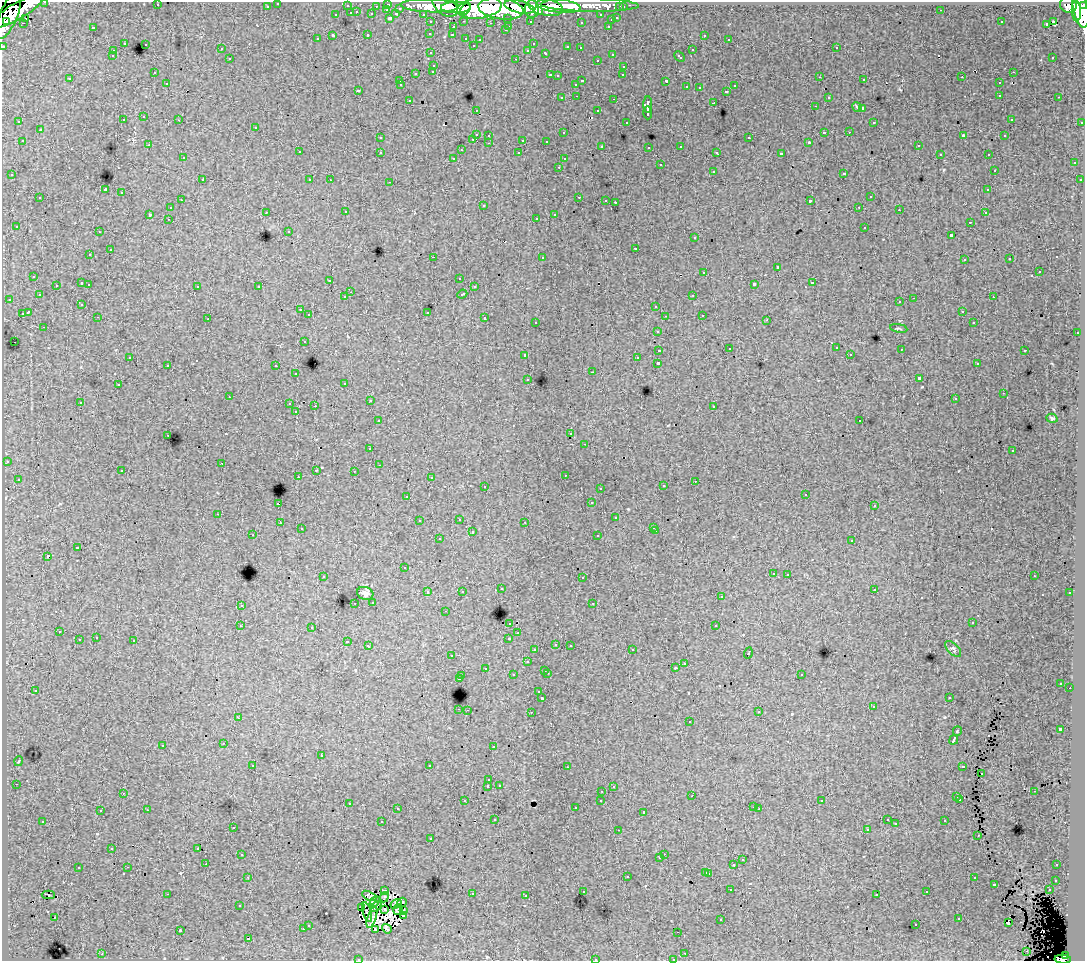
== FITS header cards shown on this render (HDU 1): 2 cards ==
NAXIS1  =                 1083
NAXIS2  =                  959

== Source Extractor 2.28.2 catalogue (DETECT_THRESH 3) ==
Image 1083 x 959 px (HDU 1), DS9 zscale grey, 1 PNG px = 1 image px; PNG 1087 x 963 px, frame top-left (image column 1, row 959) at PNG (2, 2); each listed source drawn as its Kron ellipse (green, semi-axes under 4 px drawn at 4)
Background 78.1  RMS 0.74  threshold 2.22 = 3 sigma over >= 5 px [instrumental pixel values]
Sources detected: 547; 13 with non-positive FLUX_AUTO (blend fragments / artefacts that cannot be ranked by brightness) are neither listed nor drawn; of the other 534, the 500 brightest by FLUX_AUTO listed and drawn (34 fainter detections omitted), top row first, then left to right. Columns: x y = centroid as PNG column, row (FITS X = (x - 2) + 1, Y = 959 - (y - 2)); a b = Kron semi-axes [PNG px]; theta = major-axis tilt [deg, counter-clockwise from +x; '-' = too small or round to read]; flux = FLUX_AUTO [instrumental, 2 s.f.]
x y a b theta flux
45 2 3 2 - 1900
278 3 3 3 - 1500
388 4 3 3 - 4100
157 5 3 2 - 110
590 5 49 6 -1 120000
1068 5 8 8 - 74000
267 6 3 3 - 1100
347 6 3 3 - 570
376 6 3 2 - 820
430 6 29 6 -2 190000
445 6 14 9 -38 150000
558 6 22 6 -6 150000
1084 6 4 3 - 43000
456 7 15 5 1 200000
519 7 15 6 -13 230000
545 7 18 8 -12 220000
620 7 3 3 - 810
623 7 3 3 - 1800
400 8 3 3 - 690
479 8 22 11 8 400000
466 9 7 3 56 72000
501 9 23 10 -8 520000
532 9 9 7 -86 160000
387 10 3 2 - 290
941 10 3 2 - 57
1081 10 18 7 -79 330000
17 11 29 8 30 260000
538 11 4 3 - 50000
1076 11 10 4 -87 130000
357 12 3 2 - 260
351 13 3 3 - 640
372 14 3 3 - 800
396 14 4 3 - 690
423 14 3 2 - 1400
9 15 25 9 68 300000
336 15 3 3 - 380
601 15 3 3 - 1400
25 18 2 2 - 120
390 18 3 3 - 1400
508 18 3 3 - 820
617 18 3 3 - 330
611 20 3 3 - 230
464 21 3 2 - 200
530 21 3 3 - 1100
6 22 4 3 - 74000
431 22 3 3 - 1600
581 22 3 3 - 110
1001 22 3 2 - 81
1053 22 4 3 - 630
23 23 3 2 - 160
490 23 3 2 - 59
1047 24 4 3 - 590
509 26 3 2 - 270
608 26 3 2 - 280
93 27 3 2 - 430
453 27 3 3 - 380
505 30 3 2 - 190
430 33 3 3 - 210
368 35 3 3 - 350
452 35 3 3 - 230
704 35 3 3 - 230
333 36 3 3 - 1100
466 38 3 3 - 290
317 39 3 3 - 240
729 39 3 3 - 110
480 40 3 3 - 150
124 43 3 2 - 45
145 44 3 3 - 200
533 44 3 2 - 120
473 45 3 3 - 130
3 46 3 3 - 3600
568 47 3 3 - 320
580 48 3 2 - 160
836 48 3 2 - 270
221 49 3 3 - 150
528 50 3 3 - 150
692 50 3 3 - 330
113 51 3 3 - 130
431 53 3 3 - 310
546 53 3 3 - 320
612 54 3 3 - 270
112 56 3 3 - 160
679 57 6 3 -43 330
1053 57 3 2 - 130
230 59 3 3 - 210
516 59 3 2 - 500
597 60 3 2 - 170
434 65 3 3 - 220
624 66 3 3 - 220
433 71 3 3 - 220
1013 72 3 2 - 250
154 73 3 2 - 130
416 73 3 3 - 320
550 75 3 3 - 430
623 75 3 2 - 65
558 76 3 3 - 66
820 77 3 2 - 130
962 77 3 2 - 65
70 79 3 3 - 200
864 80 3 3 - 210
400 81 3 3 - 110
582 81 3 3 - 580
666 81 3 3 - 930
167 83 3 3 - 280
999 83 3 3 - 260
576 84 3 3 - 330
401 85 2 2 - 46
735 86 3 3 - 210
687 87 3 3 - 140
699 88 3 2 - 57
358 90 3 3 - 140
727 91 3 3 - 310
1000 95 3 3 - 280
577 96 3 2 - 260
828 97 3 3 - 200
1059 97 3 2 - 150
562 98 3 3 - 230
614 99 3 2 - 360
409 100 3 3 - 270
714 103 3 3 - 680
648 105 8 3 88 2500
815 106 3 2 - 220
857 107 5 4 - 71
863 108 3 3 - 1100
476 110 3 2 - 110
598 111 3 3 - 220
648 113 6 3 -88 1500
144 117 3 3 - 260
1011 119 3 3 - 95
123 120 3 3 - 220
179 120 3 2 - 210
19 122 3 3 - 240
626 122 3 3 - 180
874 122 3 2 - 59
1082 122 3 3 - 630
256 127 3 3 - 250
40 130 3 3 - 300
824 132 3 3 - 850
849 132 3 2 - 66
563 133 3 3 - 200
476 134 3 3 - 640
489 135 3 3 - 190
963 136 4 2 - 420
1005 136 3 3 - 200
380 138 3 3 - 160
749 138 3 3 - 440
473 139 3 2 - 230
523 140 3 3 - 670
22 141 3 2 - 180
546 141 3 3 - 130
809 142 3 2 - 60
489 143 3 2 - 130
149 145 3 2 - 160
602 146 3 3 - 120
681 146 3 3 - 230
918 146 3 3 - 250
649 147 3 3 - 160
461 150 3 2 - 64
299 152 3 3 - 290
380 152 3 3 - 320
717 152 3 3 - 130
519 153 3 3 - 180
781 154 4 3 - 1900
940 154 3 3 - 160
988 154 3 2 - 210
183 158 3 2 - 110
454 158 3 3 - 140
564 159 3 3 - 140
1074 163 3 3 - 270
660 165 3 3 - 370
559 167 3 2 - 170
994 170 3 3 - 87
713 171 3 3 - 370
844 173 3 3 - 480
12 175 3 3 - 240
202 180 3 3 - 350
310 180 3 3 - 170
330 180 3 2 - 90
1080 180 3 3 - 180
390 182 3 2 - 360
105 190 4 3 - 6600
988 190 3 3 - 150
121 193 3 3 - 430
579 197 3 3 - 460
870 197 3 3 - 380
40 198 3 3 - 240
181 200 3 2 - 200
606 200 3 2 - 110
810 201 3 3 - 1100
615 202 3 2 - 530
483 205 3 2 - 46
859 207 3 2 - 100
171 208 3 3 - 230
899 210 2 2 - 84
266 212 3 2 - 180
346 212 3 3 - 260
985 213 3 2 - 160
150 214 3 3 - 990
555 215 4 3 - 1500
536 218 3 3 - 140
168 219 3 2 - 110
970 222 3 2 - 210
16 226 3 3 - 170
865 227 3 3 - 390
289 231 3 3 - 190
99 232 3 2 - 170
951 235 4 3 - 1100
695 238 3 3 - 150
636 248 3 3 - 450
110 250 3 3 - 350
90 255 3 2 - 120
433 257 3 2 - 690
542 257 3 3 - 320
1010 259 3 3 - 190
964 260 3 3 - 200
777 267 3 3 - 570
1039 271 3 3 - 350
704 272 3 3 - 330
34 276 3 3 - 230
459 278 3 3 - 160
330 280 3 2 - 64
82 283 3 3 - 600
812 283 3 3 - 530
89 284 3 2 - 190
754 284 4 3 - 1500
56 285 3 2 - 180
197 286 3 3 - 260
259 287 3 2 - 52
474 287 3 3 - 210
350 292 3 2 - 99
462 294 5 3 - 470
39 295 3 3 - 150
693 295 3 2 - 210
345 297 3 3 - 250
993 297 3 2 - 190
914 298 3 2 - 400
9 299 3 2 - 220
900 302 3 3 - 240
82 304 3 3 - 150
656 306 3 3 - 360
300 310 3 3 - 190
962 311 3 3 - 210
28 312 4 3 - 1200
427 312 3 3 - 630
22 314 4 3 - 650
309 315 3 3 - 270
702 315 3 2 - 160
665 316 2 2 - 120
98 317 3 2 - 180
485 318 3 3 - 530
208 319 3 2 - 77
767 320 3 2 - 140
536 322 3 3 - 220
974 323 3 3 - 210
44 327 3 2 - 270
899 328 9 4 -9 77
657 331 3 3 - 360
1077 333 3 2 - 260
304 341 3 3 - 340
14 342 2 2 - 48
836 348 3 3 - 220
729 349 2 2 - 54
901 349 3 2 - 58
659 350 4 3 - 930
1025 350 3 3 - 370
850 354 3 2 - 140
525 355 3 3 - 350
130 357 3 3 - 99
637 358 3 2 - 110
658 363 3 3 - 2500
977 364 3 3 - 120
168 365 3 3 - 330
276 366 3 3 - 310
593 372 3 2 - 610
296 374 3 2 - 76
919 378 4 3 - 1800
528 379 3 2 - 89
345 383 3 3 - 220
118 385 3 3 - 140
1003 393 2 2 - 100
229 397 3 2 - 70
955 399 3 3 - 88
370 401 3 3 - 110
80 402 3 3 - 180
290 404 3 3 - 330
315 406 3 2 - 570
714 406 3 3 - 210
296 412 3 3 - 120
1052 418 5 4 - 75
378 421 3 3 - 200
860 421 3 3 - 110
571 434 3 3 - 180
168 435 3 2 - 110
585 444 3 2 - 150
370 449 3 2 - 120
1012 451 3 3 - 100
7 461 3 2 - 63
222 463 2 2 - 120
379 465 3 2 - 100
316 470 3 2 - 270
122 471 3 3 - 260
354 471 3 2 - 52
565 475 2 2 - 43
298 476 2 2 - 82
431 477 3 3 - 130
18 479 3 3 - 240
695 481 3 2 - 57
485 486 3 2 - 190
663 486 3 3 - 300
600 488 3 2 - 170
806 494 3 2 - 86
407 496 3 3 - 140
592 503 3 3 - 81
278 504 3 3 - 830
874 506 3 3 - 170
218 514 3 2 - 260
616 518 3 3 - 300
459 519 3 3 - 280
419 521 3 2 - 100
525 522 3 3 - 78
280 523 3 3 - 160
653 527 3 3 - 150
301 529 3 2 - 61
656 531 3 2 - 200
472 532 3 3 - 440
253 535 3 2 - 110
598 536 3 3 - 290
439 539 3 3 - 370
852 540 3 3 - 310
77 548 3 3 - 770
47 556 3 3 - 1200
404 568 3 2 - 91
773 573 3 3 - 240
788 574 3 3 - 210
1034 576 3 2 - 71
323 577 3 3 - 73
582 578 3 3 - 210
501 589 3 3 - 110
874 589 3 3 - 140
462 591 3 3 - 140
428 592 3 3 - 330
365 593 8 6 -18 190
1070 593 3 3 - 170
721 597 3 3 - 190
373 602 3 3 - 210
355 603 3 2 - 190
593 603 3 2 - 200
241 605 3 3 - 330
445 611 3 2 - 140
510 623 3 3 - 180
972 623 3 2 - 58
240 626 3 2 - 57
716 626 3 3 - 540
312 627 3 3 - 220
59 632 3 2 - 240
518 633 3 3 - 140
96 638 3 2 - 230
509 638 4 3 - 730
79 640 3 3 - 570
134 641 3 3 - 530
347 641 3 2 - 45
556 644 3 3 - 180
570 645 3 3 - 270
368 646 4 3 - 260
953 649 10 5 -44 110
535 650 3 3 - 220
632 650 3 2 - 230
748 653 5 3 - 460
452 656 3 2 - 140
527 662 3 3 - 330
685 663 3 2 - 180
485 668 3 3 - 220
675 668 3 3 - 110
545 670 3 2 - 310
547 673 3 2 - 230
801 674 3 3 - 190
513 675 3 3 - 300
462 676 3 3 - 310
459 679 3 3 - 1100
1061 683 3 3 - 130
1070 688 2 2 - 230
35 690 3 3 - 140
539 692 3 3 - 190
542 698 3 3 - 1400
949 698 3 2 - 130
873 707 3 3 - 190
459 709 3 2 - 200
467 710 2 2 - 250
531 712 3 2 - 390
759 712 3 2 - 50
238 718 3 3 - 51
690 722 3 3 - 360
1060 729 4 3 - 2000
957 731 5 3 - 590
954 740 5 3 - 2400
223 743 3 2 - 240
163 745 3 3 - 97
493 746 3 2 - 130
321 756 3 3 - 450
19 761 5 3 - 43
253 765 3 3 - 150
429 766 4 3 - 1800
963 766 4 3 - 590
567 767 3 2 - 110
981 774 3 2 - 54
489 780 3 3 - 190
16 784 3 2 - 200
499 785 3 3 - 140
488 786 3 3 - 820
613 786 3 3 - 190
602 791 3 2 - 190
1034 791 3 2 - 110
123 793 3 2 - 88
692 796 3 2 - 67
957 797 3 3 - 190
960 799 3 3 - 120
601 800 3 3 - 260
465 801 3 3 - 250
822 801 3 3 - 140
349 803 3 2 - 270
753 807 3 2 - 220
575 808 3 3 - 180
398 809 3 3 - 150
759 809 3 2 - 68
147 810 3 2 - 350
100 811 3 3 - 200
643 812 3 3 - 190
495 819 3 2 - 74
887 820 3 3 - 110
43 821 3 3 - 120
945 821 3 3 - 260
382 822 3 3 - 560
896 824 3 3 - 80
233 827 3 3 - 250
867 829 4 3 - 120
618 830 3 2 - 75
978 835 3 2 - 88
431 838 3 3 - 110
112 848 3 3 - 120
198 848 3 2 - 77
242 854 3 2 - 190
664 854 2 2 - 180
660 858 3 3 - 200
742 860 3 3 - 320
206 864 2 2 - 180
734 865 3 3 - 870
1057 865 3 3 - 190
128 867 3 2 - 220
78 868 3 3 - 350
706 872 3 3 - 350
709 873 3 3 - 310
248 877 3 2 - 170
627 877 3 3 - 420
974 878 3 3 - 250
1056 880 3 3 - 160
994 884 3 3 - 430
731 890 3 2 - 150
1049 890 3 2 - 240
384 891 3 3 - 66
583 891 3 3 - 210
927 892 3 3 - 160
167 894 3 2 - 570
472 894 3 2 - 280
877 894 3 3 - 210
48 895 6 2 0 240
369 896 8 4 -26 96
526 896 3 2 - 150
384 897 5 3 - 78
375 901 6 4 48 190
402 902 5 3 - 79
396 904 6 4 32 350
240 906 3 3 - 190
376 906 6 2 45 84
362 907 3 2 - 66
385 910 3 3 - 130
398 910 5 4 - 440
404 911 3 2 - 47
367 912 10 3 -73 100
403 915 3 3 - 78
55 917 3 2 - 69
372 917 11 4 71 100
721 919 3 3 - 49
959 919 3 3 - 460
1008 923 3 2 - 63
308 925 3 3 - 280
916 925 3 2 - 110
303 929 3 3 - 240
375 929 3 2 - 89
387 929 5 3 - 100
180 930 3 3 - 46
678 932 2 2 - 61
249 939 3 3 - 850
1027 951 3 2 - 75
685 953 3 2 - 170
102 954 3 2 - 280
1065 955 4 4 - 37000
358 959 3 2 - 120
595 959 3 3 - 330
673 959 3 2 - 170
1063 959 8 4 -3 72000
At the frame edge (FLAGS 8, measured only in part): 8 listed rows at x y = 45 2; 278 3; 1084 6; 3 46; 358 959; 595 959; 673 959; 1063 959
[34 fainter detections neither listed nor drawn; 13 non-positive-flux detections neither listed nor drawn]